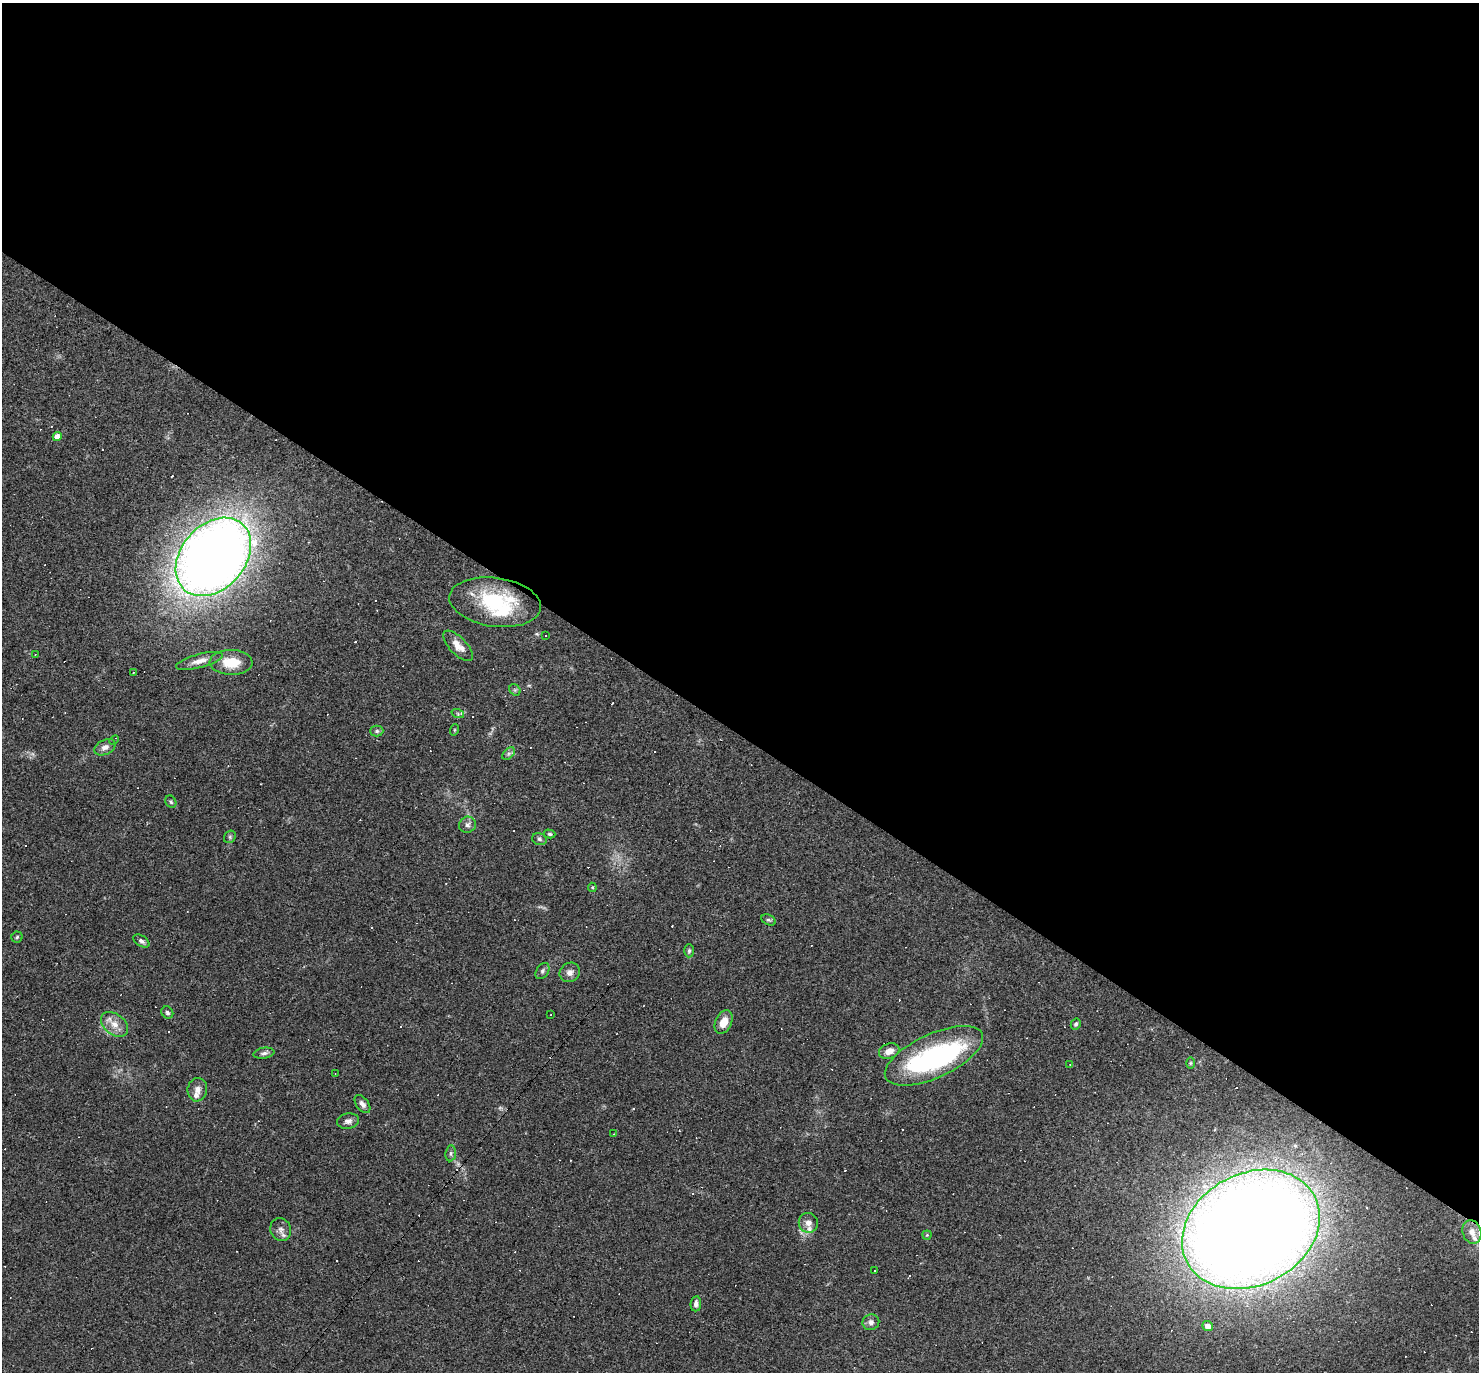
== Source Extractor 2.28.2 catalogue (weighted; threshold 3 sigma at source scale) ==
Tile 3 of 4 x 4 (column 3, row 1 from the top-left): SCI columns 2955-4431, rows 4256-5625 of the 5908 x 5913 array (HDU 1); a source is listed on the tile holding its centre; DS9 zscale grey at full resolution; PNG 1481 x 1374 px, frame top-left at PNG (2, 3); each listed source drawn as its Kron ellipse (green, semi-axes under 4 px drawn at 4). Shown black and unused: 54% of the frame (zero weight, under 3 of 4 exposures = <1% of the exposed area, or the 3 px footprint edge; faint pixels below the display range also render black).
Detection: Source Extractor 2.28.2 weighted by HDU 2 'WHT'; one run over the whole footprint, this tile lists its part. Background 0.0489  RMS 0.0047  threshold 0.0211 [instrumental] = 3 sigma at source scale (4.5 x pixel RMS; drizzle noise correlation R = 1.50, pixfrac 1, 0.05/0.05 arcsec/px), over >= 5 px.
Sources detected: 105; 3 inside a brighter object's white glare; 45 cosmic-ray / hot-pixel residue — neither listed nor drawn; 4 inside a brighter listed object's ellipse — not listed separately; the other 53 listed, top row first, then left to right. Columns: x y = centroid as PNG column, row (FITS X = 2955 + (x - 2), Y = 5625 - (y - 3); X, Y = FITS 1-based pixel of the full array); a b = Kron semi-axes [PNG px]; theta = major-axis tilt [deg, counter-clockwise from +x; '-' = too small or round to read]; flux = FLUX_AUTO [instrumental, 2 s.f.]
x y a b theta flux
57 437 4 4 - 5
213 557 44 32 49 720
495 602 46 24 -8 34
545 636 2 2 - 0.34
458 646 19 8 -46 5.1
35 655 3 3 - 0.38
199 661 24 6 15 4
231 662 21 12 -1 11
133 673 3 2 - 0.61
515 690 6 5 - 0.76
458 714 6 4 -19 0.65
454 730 6 3 71 0.47
377 731 6 5 - 1
114 740 5 4 - 0.6
105 747 11 7 27 2.5
509 754 7 5 45 1.1
171 802 6 5 - 0.78
467 825 9 8 - 1.7
550 834 5 4 - 0.72
230 837 6 5 - 0.84
539 839 7 5 -17 1
592 887 4 4 - 0.55
768 920 7 5 -26 0.83
17 937 5 5 - 0.76
141 941 9 5 -33 1.3
689 951 7 4 88 1
542 971 9 6 55 1.3
570 972 10 9 - 2.7
167 1013 6 5 - 0.94
551 1014 2 2 - 0.31
724 1022 12 8 65 5.4
115 1024 15 10 -39 5.3
1076 1024 6 4 60 0.9
889 1051 10 7 19 3.7
264 1053 10 5 9 1.5
934 1056 53 22 25 74
1190 1063 6 4 89 0.55
1070 1064 4 3 - 0.31
335 1074 3 2 - 0.31
197 1090 12 10 80 2.8
362 1104 10 6 -53 1.8
348 1121 11 7 11 2.2
614 1134 2 2 - 0.3
451 1153 8 5 85 1.1
808 1223 10 9 - 3.4
281 1229 11 10 - 2.6
1251 1229 72 56 28 1100
1472 1232 12 9 -72 4.1
927 1235 4 4 - 0.47
875 1271 3 2 - 0.4
696 1304 7 5 84 1.6
871 1322 8 7 - 1.8
1207 1326 5 5 - 2.6
Overlapping masked pixels (flux is a lower limit): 2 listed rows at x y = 495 602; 1251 1229